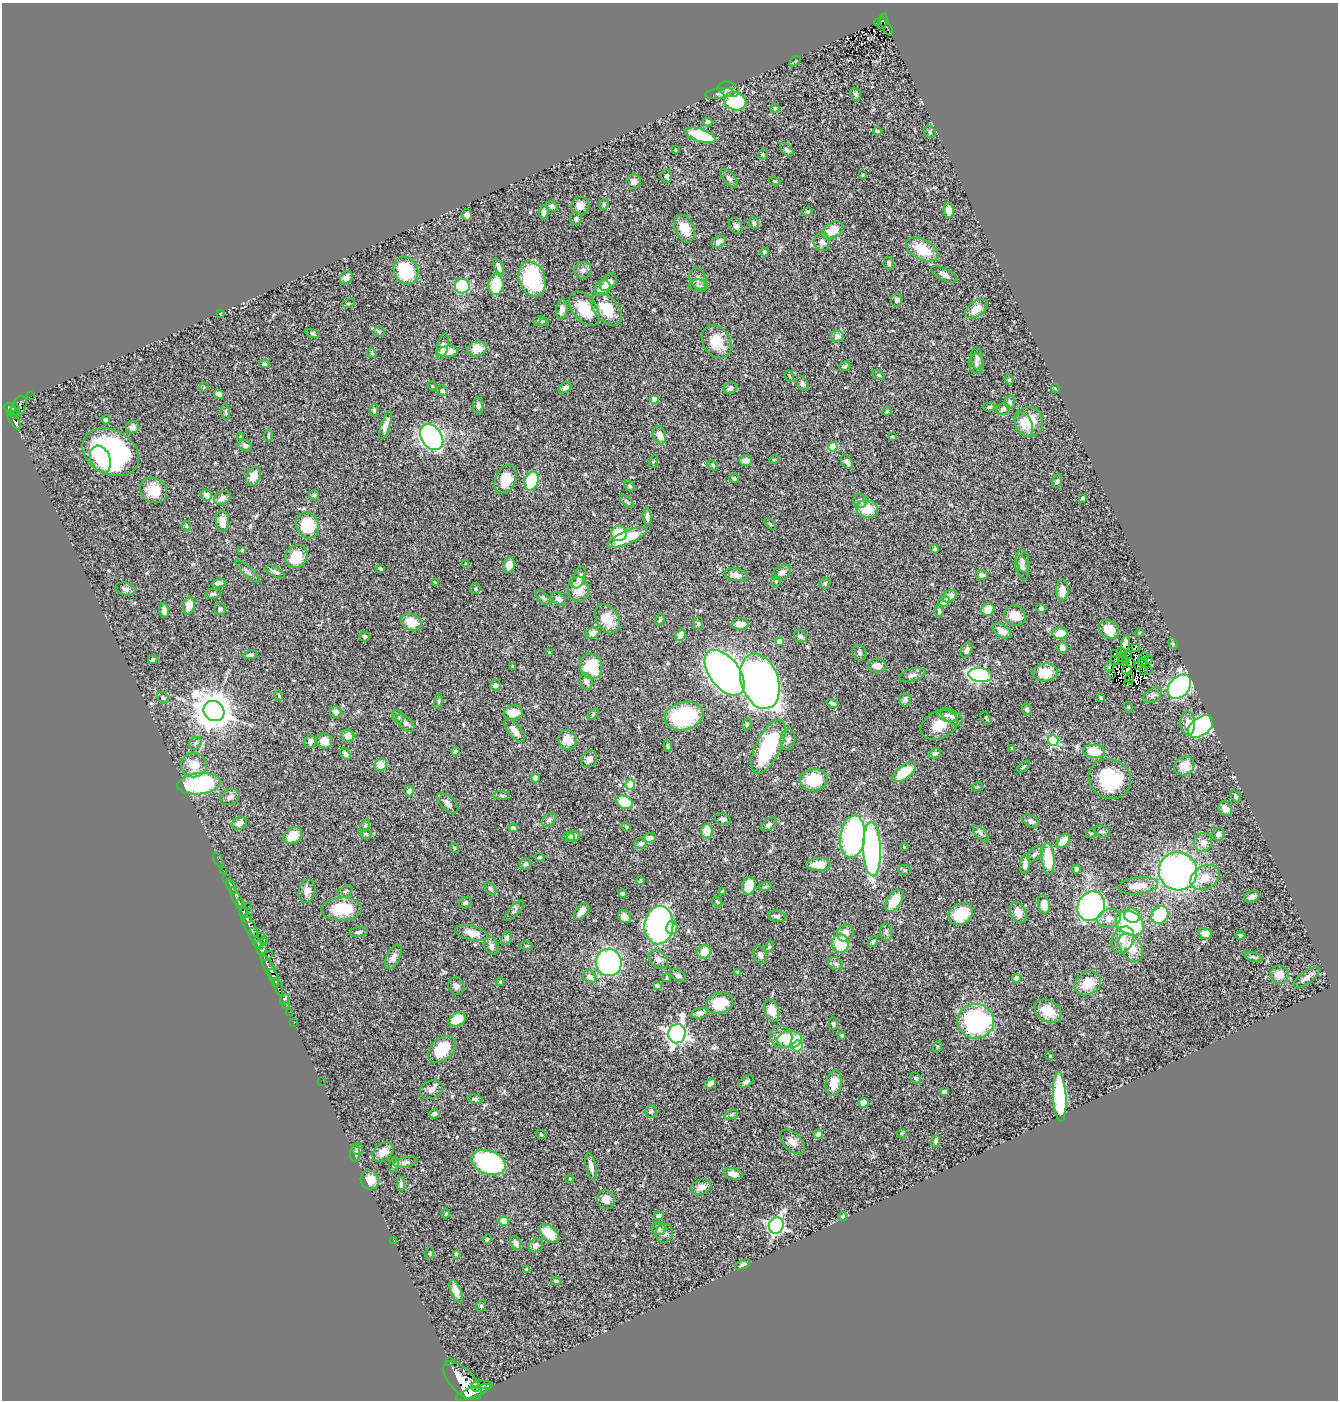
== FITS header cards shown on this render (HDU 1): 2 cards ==
NAXIS1  =                 1336
NAXIS2  =                 1398

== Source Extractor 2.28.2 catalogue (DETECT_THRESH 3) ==
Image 1336 x 1398 px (HDU 1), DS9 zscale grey, 1 PNG px = 1 image px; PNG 1340 x 1402 px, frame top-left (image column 1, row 1398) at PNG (2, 3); each listed source drawn as its Kron ellipse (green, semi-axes under 4 px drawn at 4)
Background 0.511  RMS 0.023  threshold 0.0692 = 3 sigma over >= 5 px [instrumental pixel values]
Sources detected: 473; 5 with non-positive FLUX_AUTO (blend fragments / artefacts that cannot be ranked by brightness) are neither listed nor drawn; the other 468 listed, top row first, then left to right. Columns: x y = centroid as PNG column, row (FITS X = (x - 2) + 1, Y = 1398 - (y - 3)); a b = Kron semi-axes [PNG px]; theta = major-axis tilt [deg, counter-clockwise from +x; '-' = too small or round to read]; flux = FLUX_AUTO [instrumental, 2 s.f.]
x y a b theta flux
883 21 8 4 75 79
877 22 3 3 - 8.4
886 27 10 3 -60 65
795 61 6 3 37 1.7
729 89 10 7 -20 6.3
719 93 14 5 8 4.9
856 94 7 5 -70 4.2
735 101 11 9 -16 86
775 108 4 4 - 2
707 122 5 4 - 7
877 131 4 3 - 2.1
930 132 6 5 - 2.8
701 135 15 6 -18 67
675 150 4 2 - 1.1
787 150 8 5 -46 3.5
763 155 5 4 - 1.8
862 175 3 3 - 1.6
667 176 7 5 89 3.2
729 179 12 5 -48 4.7
775 181 6 4 -18 2
634 182 7 7 - 6.2
604 204 6 4 65 2.6
552 206 6 4 -31 5
580 206 9 8 - 11
949 210 8 5 -84 14
544 212 7 5 84 4.3
807 212 5 4 - 2.3
467 215 6 5 - 5.2
576 219 6 5 - 3.5
754 223 6 5 - 3.8
736 226 8 6 -57 6.2
685 229 14 9 -66 26
833 230 12 7 33 28
719 242 8 5 26 6.2
822 242 9 8 - 8
922 249 17 10 -28 43
764 252 4 3 - 3
889 263 6 5 - 3.5
498 267 8 4 -64 6.5
406 270 14 12 -64 79
583 270 8 8 - 6.9
944 274 14 5 -26 7.2
346 278 7 5 50 7.7
532 279 18 13 -71 110
698 279 11 8 -67 8
609 282 10 6 48 12
496 284 10 7 89 55
462 286 7 7 - 120
699 286 9 6 -4 4.7
602 288 8 7 - 10
897 300 7 5 87 4.2
348 304 6 4 17 2.5
562 309 10 5 81 9.7
584 309 20 12 -52 47
607 309 19 12 -50 37
976 309 12 7 33 18
220 313 3 2 - 0.88
540 321 7 5 0 3.8
544 322 4 3 - 3
379 332 5 5 - 2.2
312 333 7 3 -19 1.9
837 336 6 6 - 8
717 342 18 13 -56 33
443 347 13 5 77 8
477 349 9 7 13 21
448 351 10 5 6 17
372 353 5 4 - 1.8
977 358 11 6 -83 5.3
265 364 5 4 - 2.2
976 364 10 7 -84 5.8
845 366 6 4 23 2.5
878 375 7 4 -27 2.4
789 376 5 3 - 1.4
1009 380 6 4 -70 2.4
802 383 8 5 -64 3.9
432 386 5 3 - 1.2
204 387 5 3 - 1.6
565 388 7 5 35 4.8
730 388 7 5 23 5.6
1055 388 5 3 - 1.7
442 391 6 5 - 3.3
219 394 5 4 - 5
31 396 2 2 - 6
654 400 4 4 - 21
1010 402 6 5 - 4.4
478 405 8 5 -86 4.8
19 406 11 7 68 210
989 407 6 4 15 2.1
10 408 6 4 -19 200
15 409 6 2 -63 110
1003 409 7 6 - 4.6
374 410 6 4 -89 2.3
887 411 4 4 - 1.8
13 412 5 5 - 190
226 412 8 3 -85 2
14 420 10 3 -59 150
106 420 4 3 - 4
1029 422 15 13 86 35
1024 424 14 8 -64 18
386 425 15 4 72 10
132 427 6 6 - 4.9
268 435 6 3 -89 1.7
659 435 9 6 -73 14
240 437 3 3 - 1.3
432 437 14 10 -55 400
892 437 3 3 - 1.5
245 446 7 5 -23 3.7
833 447 4 4 - 53
111 452 30 22 -27 300
100 459 14 9 -68 32
746 460 6 5 - 8.8
774 460 4 3 - 1.3
653 461 7 3 71 1.9
847 462 8 5 -54 6
713 465 6 4 -45 2.4
254 477 10 7 67 19
734 478 5 4 - 2.8
506 479 15 10 66 25
532 481 10 7 73 80
1057 481 7 4 74 2.6
630 486 6 4 -41 2.6
153 491 14 12 -30 34
206 495 6 5 - 10
314 495 5 5 - 2.3
222 498 9 6 33 8.2
1082 498 4 3 - 2.3
627 501 8 3 -44 2.7
860 501 7 6 - 3.5
867 509 11 8 -14 34
647 517 8 4 -86 6.3
222 521 11 6 -87 16
770 524 7 2 -45 1.3
308 525 13 11 -66 74
186 526 5 4 - 2.2
619 533 8 7 - 39
627 538 21 6 24 38
934 549 4 4 - 3
242 550 4 4 - 2
296 556 12 10 54 38
1023 561 11 6 -79 5.8
465 564 3 3 - 1.5
509 565 8 6 78 14
1022 568 12 6 -77 7.3
381 569 3 3 - 2.5
247 571 16 4 -43 5.1
275 572 10 4 -27 4.8
782 572 10 6 31 7.1
736 575 12 6 -9 9.2
981 575 6 5 - 4.2
579 578 11 5 71 8
435 582 3 2 - 1
776 582 5 4 - 2
219 583 7 4 8 6.4
825 583 5 5 - 2.3
126 589 10 6 -16 5.2
475 589 5 5 - 2.8
578 589 12 10 -86 24
1062 590 11 6 88 14
213 594 8 5 7 3.2
950 596 8 5 33 13
543 598 9 5 -41 3.6
559 599 8 5 -36 8.5
944 602 6 5 - 6.5
189 606 9 6 78 19
1041 608 4 4 - 2.8
220 609 6 6 - 4.9
164 610 7 4 -84 6.7
988 610 7 6 - 16
939 611 6 3 -75 2.7
1015 616 11 10 - 21
607 619 16 11 -57 28
660 620 6 4 64 2.4
411 622 10 8 -26 28
698 623 6 5 - 2.9
740 624 8 5 -1 14
1109 629 10 9 - 22
1002 631 10 6 -33 13
592 633 7 5 27 9.3
1060 633 7 6 - 18
1139 633 4 3 - 1.5
680 635 6 5 - 12
365 636 5 5 - 3.4
800 636 7 5 -43 3.9
779 641 4 4 - 14
1173 644 5 4 - 2.5
1125 645 10 4 82 4.7
1135 647 3 2 - 1.6
1062 648 5 5 - 8.6
966 650 8 5 63 6.6
1121 651 3 2 - 2
549 653 4 2 - 1.1
859 653 8 6 -63 4.2
1115 653 4 2 - 2
250 655 7 4 9 3.6
1127 655 5 2 - 0.49
1123 657 4 2 - 1.7
1144 657 4 2 - 2.2
1148 659 3 2 - 700
153 660 4 4 - 4.3
1126 660 3 2 - 1.8
1115 661 4 2 - 2
1121 661 2 2 - 0.98
1131 662 4 3 - 0.072
1142 662 4 2 - 2.6
513 666 3 3 - 1.8
591 666 13 11 -71 77
877 666 9 7 -3 11
1110 666 5 2 - 1.7
1138 666 3 2 - 0.88
1127 670 5 3 - 1.9
1143 670 2 2 - 0.96
1149 670 3 2 - 1.3
1045 672 13 9 7 28
724 673 26 15 -53 1100
1112 674 2 2 - 1.9
912 675 14 6 16 6.5
980 675 12 7 -8 270
1130 679 4 2 - 2.1
760 681 28 18 -71 1000
586 682 8 6 -72 5.1
1128 683 4 2 - 1.6
495 685 5 5 - 5.2
1179 687 13 10 48 270
279 695 5 3 - 1.7
1153 695 10 6 34 5.3
163 698 6 5 - 3.1
1101 698 4 3 - 2.4
905 700 6 6 - 5.4
438 701 8 4 82 2.7
833 703 6 4 -17 3.3
1128 707 5 3 - 1.3
1027 709 6 4 -70 3.4
214 711 11 9 -37 4000
336 712 6 5 - 7.8
513 712 10 7 7 23
593 714 6 4 47 2.1
947 715 10 6 -16 6.6
684 716 19 14 13 130
398 717 7 5 -67 3.1
952 717 12 6 -32 7
986 718 7 3 -57 1.7
406 723 10 6 -42 6.3
1188 723 12 7 -87 15
747 724 6 4 75 2.3
939 725 19 13 26 31
1201 727 14 9 36 260
515 731 14 6 -51 15
348 736 6 6 - 13
788 739 11 7 85 6.6
567 740 10 9 - 21
324 741 8 7 - 13
1053 741 5 5 - 130
310 742 6 5 - 6.6
195 743 7 5 47 3.4
668 746 6 4 -82 3.6
768 747 29 12 64 150
1012 748 3 2 - 1.6
1094 751 11 6 -7 44
455 752 4 4 - 5.6
935 753 6 5 - 4.5
345 754 7 4 -56 4.4
589 759 9 7 56 8.7
194 765 13 12 - 25
381 765 7 5 47 20
1184 766 10 9 - 23
1024 767 7 3 41 1.8
904 772 14 6 38 53
535 778 4 4 - 7.1
1110 779 22 19 -27 100
814 780 14 10 6 52
199 784 22 10 6 190
630 784 5 5 - 65
977 787 6 3 18 1.6
409 791 5 5 - 6.3
501 795 8 4 -1 2.8
1235 796 6 4 -58 3.2
230 797 10 7 25 7
625 802 9 6 -29 44
447 803 13 6 -42 8.1
1225 809 8 6 -51 9.9
723 819 8 6 -18 5
549 820 8 5 38 4
1031 821 9 6 -25 5.5
239 823 7 6 - 11
769 824 9 5 36 4.4
365 826 7 4 63 2.2
626 827 5 4 - 2
513 828 4 4 - 4.2
707 831 7 5 -89 31
1102 832 8 5 -15 3.3
1091 833 5 4 - 1.7
366 834 5 5 - 2.1
981 834 10 5 -46 4.5
1218 834 6 6 - 4.6
293 836 10 7 34 32
573 836 6 5 - 4.7
568 837 6 4 1 6.4
853 837 21 12 83 470
650 838 6 4 5 8.3
1063 841 8 5 45 26
1203 842 9 9 - 11
641 843 6 5 - 4
904 847 4 3 - 1.5
454 848 5 3 - 1.3
872 849 27 9 -88 380
1035 854 9 5 46 3.8
539 857 5 3 - 2.1
1048 859 16 6 -85 57
218 860 7 2 -64 14
525 864 6 5 - 3.7
819 864 12 6 1 23
1025 864 10 5 83 9.2
1077 869 4 3 - 4.3
905 870 6 5 - 2.9
224 871 4 3 - 23
1178 871 19 19 - 500
1205 877 15 11 29 24
227 878 2 2 - 5.5
640 881 4 3 - 2.2
749 886 9 6 78 39
1138 886 20 8 7 21
231 887 7 3 -63 150
765 887 6 4 18 2.5
490 889 7 5 -51 2.9
307 891 12 8 75 11
345 891 8 5 38 3.3
722 892 4 3 - 3.4
623 893 4 3 - 4.4
236 897 11 3 -61 370
1252 897 8 5 24 7.3
894 901 12 7 57 40
717 902 6 4 -47 2.2
465 903 7 5 28 3.5
240 904 5 3 - 220
1044 904 9 6 -77 24
248 906 2 2 - 8.9
1091 906 15 13 61 390
342 909 20 11 3 63
514 911 13 5 47 3.5
581 911 10 5 51 11
244 912 6 3 -86 240
1018 912 11 7 -65 14
961 914 13 10 27 56
1160 915 9 8 - 76
777 916 9 5 -11 3.9
1132 916 8 7 - 26
625 917 7 6 - 8.7
247 918 5 4 - 480
1109 918 12 9 17 14
1130 923 15 11 -30 160
659 925 19 14 84 520
250 926 12 5 -56 340
672 927 6 5 - 13
359 932 9 5 10 3.5
886 932 9 6 -83 4
472 933 17 7 -14 16
845 933 9 8 - 15
1205 933 7 5 -17 13
1240 935 5 4 - 2.4
254 936 8 4 -74 220
261 936 2 2 - 5.2
507 938 7 5 73 4
1123 940 14 10 63 17
264 941 2 2 - 16
873 941 6 3 41 2.9
258 944 6 3 -71 210
840 944 9 8 - 47
527 945 6 3 0 1.6
491 946 9 7 -68 7.9
769 947 5 4 - 2.1
1131 948 15 10 -56 26
262 950 6 4 49 220
704 952 7 6 - 21
760 955 10 6 -64 5.2
267 956 7 3 32 73
393 957 13 6 64 8.5
1253 957 10 4 -19 3.3
658 959 11 8 -41 8.2
609 962 14 13 - 270
836 963 8 6 -32 5
269 968 14 4 -60 680
738 972 4 3 - 1.9
678 975 8 5 -32 5.2
1279 975 9 9 - 16
590 977 7 6 - 7.4
1307 977 15 6 35 7.7
274 978 9 4 -69 460
667 978 4 3 - 1.6
1017 978 4 4 - 22
500 982 4 4 - 1.6
1088 983 14 11 29 29
456 986 9 8 - 6.4
657 986 4 4 - 12
278 987 9 3 -73 120
284 999 5 3 - 7.7
719 1003 14 10 20 42
286 1006 2 2 - 8.9
772 1011 12 7 -73 23
1048 1011 14 10 -29 24
289 1012 2 2 - 6
699 1013 8 5 12 6.3
457 1019 9 6 25 41
976 1021 18 17 - 210
294 1023 2 2 - 4.3
833 1024 6 4 -87 2.9
677 1034 9 8 - 860
842 1035 4 4 - 2
781 1037 11 10 - 19
789 1039 12 8 5 60
797 1046 6 5 - 76
937 1047 6 3 72 1.6
442 1049 16 10 41 56
1050 1056 3 3 - 1.3
916 1078 6 4 -60 3
321 1081 2 2 - 31
746 1082 8 5 31 3.2
710 1083 6 4 41 6.1
834 1083 13 8 79 23
431 1090 12 9 21 7.5
944 1092 4 4 - 4.4
1060 1097 25 6 -87 160
475 1099 7 4 -8 3.1
864 1103 5 5 - 13
651 1111 6 6 - 3.9
434 1114 5 4 - 5.6
731 1115 7 4 19 2.7
902 1133 5 3 - 1.4
541 1134 6 3 -20 1.5
819 1134 4 4 - 25
936 1141 6 4 72 3.7
792 1142 15 9 -43 12
357 1149 6 5 - 2.7
383 1152 12 8 38 15
355 1153 8 5 86 4.1
405 1162 12 5 11 4.6
489 1163 18 11 -20 270
394 1165 8 4 79 3.7
591 1167 13 5 -77 8.7
733 1174 10 5 -12 14
570 1179 4 2 - 1.1
370 1180 10 9 - 20
401 1184 7 4 -90 3.6
701 1187 10 7 18 10
606 1200 9 8 - 13
446 1214 5 3 - 1.6
658 1216 5 4 - 4.7
843 1217 4 4 - 2.7
504 1221 5 4 - 30
776 1225 8 7 - 430
659 1229 7 6 - 4.9
549 1233 12 7 -41 30
664 1233 9 8 - 6.7
487 1239 5 4 - 1.8
394 1240 3 2 - 13
516 1243 7 5 -66 8.4
536 1245 8 6 33 8
430 1253 6 4 70 1.7
456 1254 3 3 - 1.7
742 1265 8 3 26 2.7
527 1269 4 3 - 2
556 1281 5 4 - 2.8
456 1291 12 5 -68 12
481 1306 6 5 - 2.3
449 1361 2 2 - 5.3
462 1381 24 12 -46 3500
482 1385 10 4 -1 220
476 1387 5 3 - 370
473 1392 19 5 21 1700
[5 non-positive-flux detections neither listed nor drawn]